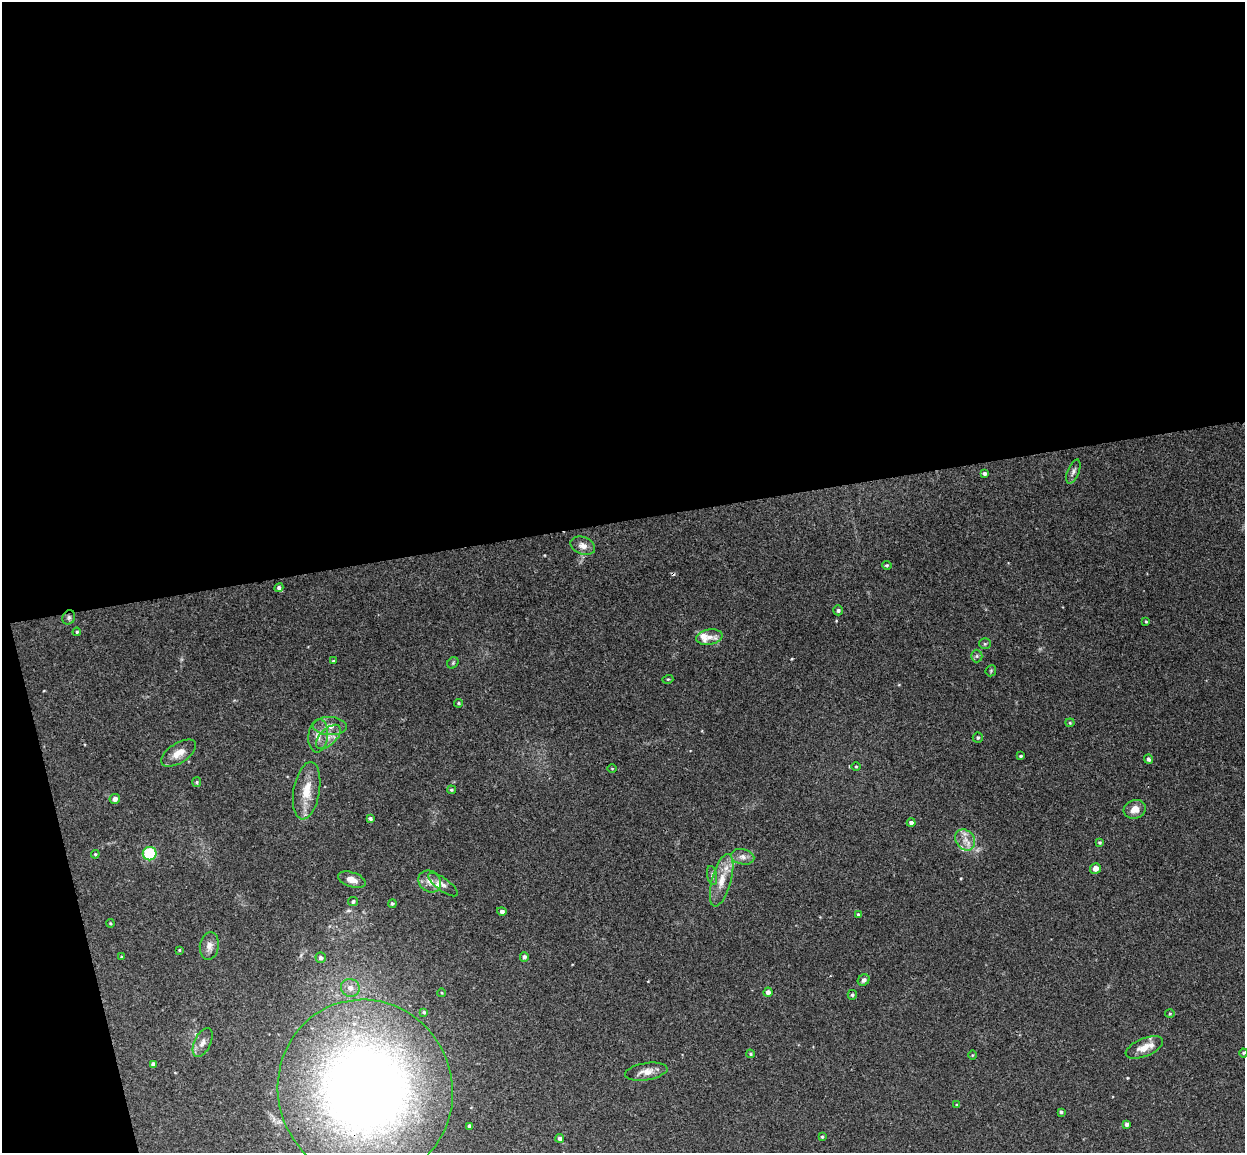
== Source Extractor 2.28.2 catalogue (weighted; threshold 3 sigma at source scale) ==
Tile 1 of 4 x 4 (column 1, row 1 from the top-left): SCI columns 57-1299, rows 3608-4758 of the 5086 x 5029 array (HDU 1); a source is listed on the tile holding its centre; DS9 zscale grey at full resolution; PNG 1247 x 1155 px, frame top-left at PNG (2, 2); each listed source drawn as its Kron ellipse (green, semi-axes under 4 px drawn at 4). Shown black and unused: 48% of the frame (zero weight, under 3 of 4 exposures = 5% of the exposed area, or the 3 px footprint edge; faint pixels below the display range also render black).
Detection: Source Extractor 2.28.2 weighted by HDU 2 'WHT'; one run over the whole footprint, this tile lists its part. Background 0.0427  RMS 0.0043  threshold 0.0192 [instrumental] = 3 sigma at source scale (4.5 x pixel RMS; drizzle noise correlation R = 1.50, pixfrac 1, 0.05/0.05 arcsec/px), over >= 5 px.
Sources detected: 80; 1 cosmic-ray / hot-pixel residue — neither listed nor drawn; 3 inside a brighter listed object's ellipse — not listed separately; the other 76 listed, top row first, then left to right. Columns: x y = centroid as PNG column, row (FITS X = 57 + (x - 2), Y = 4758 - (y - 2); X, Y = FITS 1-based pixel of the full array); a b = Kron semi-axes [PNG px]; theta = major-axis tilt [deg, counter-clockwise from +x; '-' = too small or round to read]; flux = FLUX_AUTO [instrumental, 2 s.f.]
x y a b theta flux
1073 472 13 5 68 1.4
984 473 4 4 - 1.1
583 546 13 8 -19 2.9
887 565 5 4 - 0.57
279 588 4 4 - 1.2
838 610 5 5 - 0.81
69 617 7 6 - 1
1146 622 4 3 - 0.42
77 632 4 3 - 0.46
709 637 13 7 9 3.3
985 644 5 5 - 0.64
977 656 6 6 - 0.84
333 661 3 3 - 0.52
453 663 6 5 - 0.65
991 671 6 5 - 0.52
668 679 5 3 - 0.4
459 703 4 3 - 0.49
1070 723 4 4 - 0.45
330 726 17 9 -2 3.7
318 736 17 9 83 3.7
328 737 15 8 44 3.6
978 738 5 5 - 0.74
179 753 20 10 33 4.7
1021 756 3 3 - 0.52
1148 759 5 4 - 1.1
856 767 5 3 - 0.39
612 768 4 3 - 0.33
197 782 5 4 - 0.53
451 790 4 3 - 0.56
307 791 29 13 80 8.8
115 799 5 5 - 2.1
1135 809 11 9 17 3.8
370 818 4 3 - 0.86
911 823 4 4 - 1.5
965 840 11 9 -53 3.6
1099 843 4 4 - 0.52
95 854 4 4 - 0.48
150 854 7 6 - 17
743 857 12 7 -12 2.2
1095 868 5 5 - 2.4
712 876 9 5 -80 1.1
352 880 14 7 -19 3.3
722 880 27 9 75 7.2
430 881 12 10 -41 3.4
443 885 17 6 -36 2.3
353 901 5 4 - 0.9
392 904 4 4 - 0.56
502 911 5 4 - 1.2
858 915 4 4 - 0.74
110 923 4 3 - 0.36
209 946 14 9 81 2.7
179 950 3 3 - 0.37
121 957 4 2 - 0.3
524 957 5 4 - 1.1
321 958 5 5 - 1.3
864 980 6 5 - 1.4
350 988 9 9 - 3
768 992 4 4 - 1.8
442 993 4 3 - 0.35
852 995 5 4 - 0.69
424 1012 4 3 - 0.6
1170 1014 5 3 - 0.41
203 1043 15 8 65 2.7
1144 1047 20 9 23 5.3
1243 1053 4 4 - 0.45
750 1054 4 4 - 0.49
972 1055 5 3 - 0.35
153 1064 4 4 - 1.4
646 1072 21 8 9 3.8
365 1090 91 87 -69 410
957 1105 3 3 - 0.69
1061 1112 3 3 - 0.68
1127 1124 4 4 - 1.5
469 1126 4 3 - 1.2
822 1137 3 3 - 0.55
560 1138 4 4 - 1.2
Overlapping masked pixels (flux is a lower limit): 1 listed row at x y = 365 1090